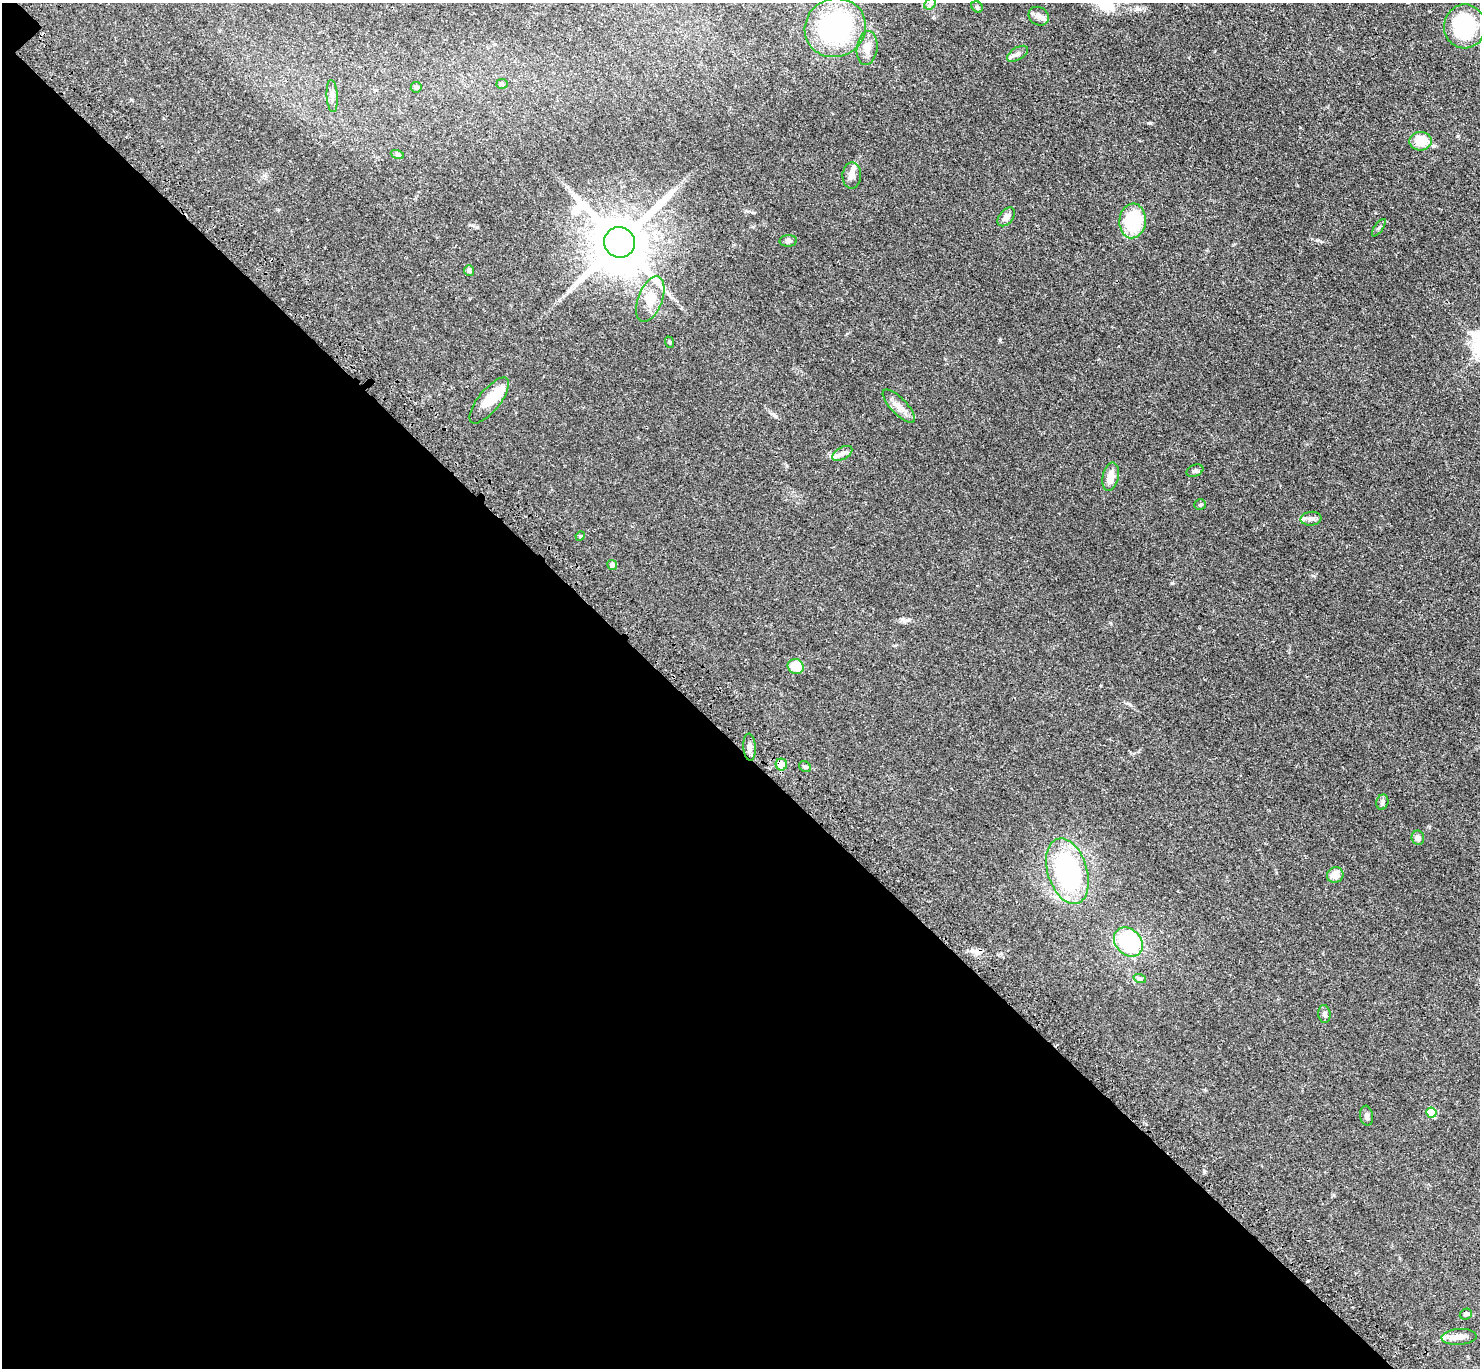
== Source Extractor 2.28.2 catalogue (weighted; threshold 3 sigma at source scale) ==
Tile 9 of 4 x 4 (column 1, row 3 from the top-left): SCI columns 101-1578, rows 1761-3126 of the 6111 x 6111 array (HDU 1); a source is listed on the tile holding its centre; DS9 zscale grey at full resolution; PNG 1482 x 1370 px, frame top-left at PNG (2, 3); each listed source drawn as its Kron ellipse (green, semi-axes under 4 px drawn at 4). Shown black and unused: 46% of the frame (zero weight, under 3 of 4 exposures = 6% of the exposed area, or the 3 px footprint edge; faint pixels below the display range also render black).
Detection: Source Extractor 2.28.2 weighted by HDU 2 'WHT'; one run over the whole footprint, this tile lists its part. Background 0.0395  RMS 0.0055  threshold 0.0245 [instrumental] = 3 sigma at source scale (4.5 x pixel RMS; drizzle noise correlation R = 1.50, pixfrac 1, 0.05/0.05 arcsec/px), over >= 5 px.
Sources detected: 49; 1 inside a brighter object's white glare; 2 cosmic-ray / hot-pixel residue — neither listed nor drawn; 1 inside a brighter listed object's ellipse — not listed separately; the other 45 listed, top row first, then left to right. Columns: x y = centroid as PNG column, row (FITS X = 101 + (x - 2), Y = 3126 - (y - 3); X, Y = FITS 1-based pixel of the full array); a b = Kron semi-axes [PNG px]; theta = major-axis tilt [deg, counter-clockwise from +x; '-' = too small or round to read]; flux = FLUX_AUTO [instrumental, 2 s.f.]
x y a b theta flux
930 4 6 5 - 1.2
977 7 6 5 - 0.82
1039 16 11 9 -32 2.7
1465 26 22 20 86 38
835 28 31 29 27 85
867 48 17 10 83 5.3
1017 54 11 6 32 2
502 84 5 5 - 1.1
416 87 5 5 - 0.93
332 96 16 5 -87 2.2
1420 141 11 9 5 11
397 154 7 4 -19 0.86
852 175 13 9 88 3.3
1006 217 11 6 50 3.1
1133 221 17 13 85 29
1379 228 10 2 55 0.73
788 241 9 6 3 1.4
620 242 16 15 - 4000
469 271 5 5 - 0.94
650 299 24 12 69 8.7
669 342 6 3 -70 0.57
489 400 28 11 51 11
899 406 22 8 -46 4.5
842 453 11 6 29 2.2
1195 471 9 5 21 1.3
1111 477 14 8 77 5.4
1200 505 6 5 - 0.74
1311 519 10 7 5 2
580 536 5 4 - 0.57
612 565 5 5 - 1.5
796 666 8 7 - 11
750 747 13 6 -86 2.5
781 764 6 5 - 6.4
805 767 6 5 - 1
1382 802 7 6 - 1.4
1418 838 7 6 - 1.9
1067 871 34 19 -73 86
1335 875 8 7 - 6.3
1128 942 16 13 -46 41
1140 979 6 4 -19 0.88
1324 1014 9 6 -83 1.4
1431 1113 5 5 - 14
1367 1116 10 6 -82 1.7
1466 1314 6 5 - 1.1
1459 1337 17 8 4 4.3
Overlapping masked pixels (flux is a lower limit): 1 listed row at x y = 781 764
Unlisted compact peaks at least as high as the median listed source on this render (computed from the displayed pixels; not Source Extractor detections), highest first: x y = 1172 583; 1000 340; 1317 240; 1204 1171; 1458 136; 776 416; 1313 576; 902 619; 477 227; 1130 705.